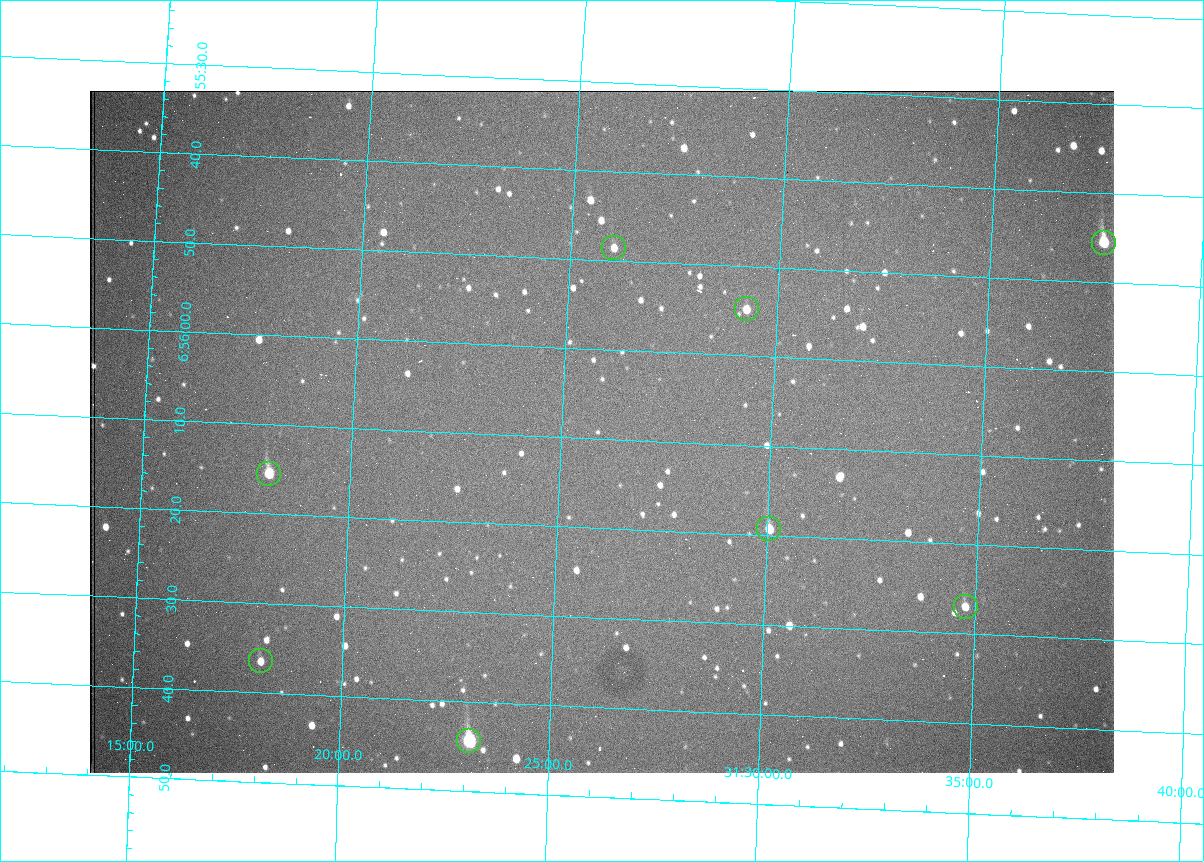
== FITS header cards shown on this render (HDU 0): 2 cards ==
NAXIS1  =                 1024 /fastest changing axis
NAXIS2  =                  682 /next to fastest changing axis

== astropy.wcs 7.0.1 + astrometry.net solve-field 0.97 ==
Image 1024 x 682 px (HDU 0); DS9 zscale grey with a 90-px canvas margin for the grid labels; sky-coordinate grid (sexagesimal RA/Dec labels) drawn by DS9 from the SOLVED WCS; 8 Tycho-2 reference stars matched to detected sources circled (green)
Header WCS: RA---TAN/DEC--TAN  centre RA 06:56:09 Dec +31:26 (104.04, +31.43 deg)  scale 1.44 arcsec/px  FOV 24.5' x 16.3'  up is -93 deg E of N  parity flipped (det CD > 0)
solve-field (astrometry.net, Tycho-2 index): VERIFIED the header's WCS against the Tycho-2 star catalogue (8 matches, 0 conflicts) and refined it, rather than solving blind
Solved WCS: RA---TAN-SIP/DEC--TAN-SIP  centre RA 06:56:09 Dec +31:26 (104.04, +31.43 deg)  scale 1.43 arcsec/px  FOV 24.4' x 16.3'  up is -93 deg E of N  parity flipped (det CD > 0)
The solver's refit moves the header's centre by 2.2 arcsec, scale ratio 0.9972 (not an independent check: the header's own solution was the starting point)
Tycho-2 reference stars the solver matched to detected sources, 8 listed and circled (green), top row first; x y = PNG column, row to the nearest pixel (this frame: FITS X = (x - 90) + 1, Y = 682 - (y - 91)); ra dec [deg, ICRS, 3 dp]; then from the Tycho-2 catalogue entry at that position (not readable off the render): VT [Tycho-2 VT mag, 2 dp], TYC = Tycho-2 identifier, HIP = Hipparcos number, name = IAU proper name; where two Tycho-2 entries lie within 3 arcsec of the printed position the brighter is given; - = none
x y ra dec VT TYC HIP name
1104 243 103.940 +31.628 9.24 2437-728-1 - -
614 248 103.952 +31.434 11.53 2437-424-1 - -
747 309 103.978 +31.488 11.51 2437-421-1 - -
269 474 104.065 +31.301 9.89 2437-425-1 - -
769 529 104.081 +31.501 10.83 2437-37-1 - -
966 607 104.112 +31.580 11.47 2437-71-1 - -
261 661 104.152 +31.301 11.67 2437-646-1 - -
469 741 104.185 +31.385 8.52 2437-370-1 33393 -